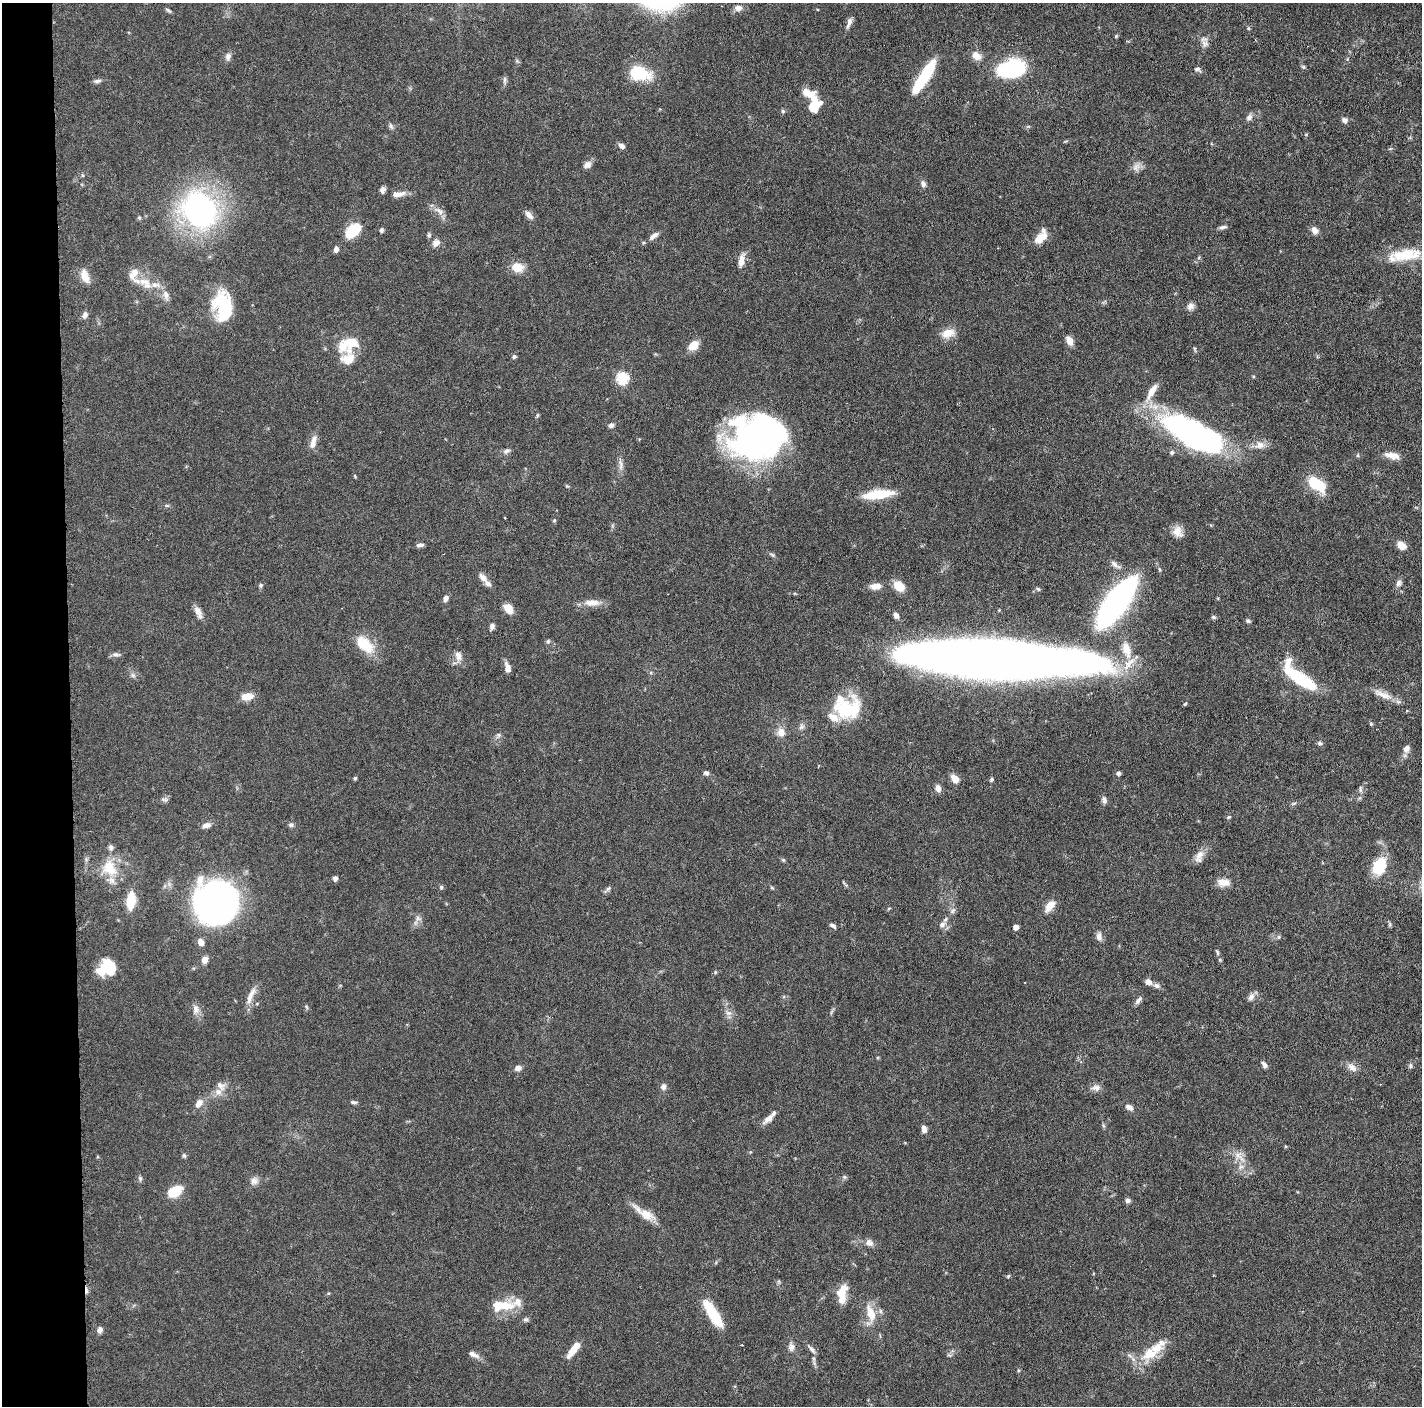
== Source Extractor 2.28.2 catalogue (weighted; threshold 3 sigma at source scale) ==
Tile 4 of 3 x 3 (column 1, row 2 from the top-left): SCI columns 7-1426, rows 1417-2820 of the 4271 x 4239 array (HDU 1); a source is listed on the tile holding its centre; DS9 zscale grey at full resolution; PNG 1424 x 1408 px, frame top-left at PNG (2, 3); no overlay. Shown black and unused: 5% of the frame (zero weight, under 3 of 6 exposures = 1% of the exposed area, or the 3 px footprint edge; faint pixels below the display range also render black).
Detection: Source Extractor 2.28.2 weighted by HDU 2 'WHT'; one run over the whole footprint, this tile lists its part. Background 0.0477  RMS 0.0026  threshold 0.0107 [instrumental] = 3 sigma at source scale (4.09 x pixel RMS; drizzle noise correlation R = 1.36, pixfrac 0.8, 0.05/0.05 arcsec/px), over >= 5 px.
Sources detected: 211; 6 inside a brighter object's white glare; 1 cosmic-ray / hot-pixel residue — not listed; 17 inside a brighter listed object's ellipse — not listed separately; the other 187 listed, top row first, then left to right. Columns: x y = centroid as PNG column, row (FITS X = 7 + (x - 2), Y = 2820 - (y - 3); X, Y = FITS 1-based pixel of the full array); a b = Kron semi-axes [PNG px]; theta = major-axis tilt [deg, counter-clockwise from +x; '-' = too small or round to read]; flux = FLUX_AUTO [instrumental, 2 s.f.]
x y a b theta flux
738 8 10 7 6 1.2
168 10 9 3 -40 0.43
849 22 15 5 70 1.1
1248 28 5 4 - 0.27
1116 36 5 4 - 0.29
1205 43 11 9 -76 1.2
228 56 10 7 74 0.98
976 56 11 8 -39 2.3
1303 67 6 5 - 0.39
1011 69 25 17 23 20
1197 69 9 7 -27 0.75
639 73 18 11 -13 14
924 77 38 9 58 13
504 80 11 4 85 0.6
97 81 10 5 4 0.7
806 92 8 8 - 1.9
814 105 19 12 79 5.8
783 111 6 5 - 0.39
1249 117 10 7 50 1
1344 120 8 7 - 0.89
391 126 9 5 -60 0.58
1306 134 5 3 - 0.24
622 146 7 6 - 1
587 165 11 8 34 1.2
1136 167 12 8 56 1.4
923 184 8 6 -67 0.85
382 190 7 6 - 0.82
401 194 14 7 21 1.4
199 210 33 28 -52 66
439 211 17 6 -34 1.5
529 215 12 6 -47 1.3
1223 227 10 4 5 0.66
381 230 6 5 - 0.52
1315 230 8 7 - 1.5
352 231 13 10 57 8.1
429 235 6 6 - 0.42
654 236 15 6 37 1.2
1041 238 15 8 40 3.5
436 243 10 7 49 1.4
336 249 6 5 - 0.99
1406 255 40 13 7 8.6
741 260 14 6 79 2.3
517 267 12 9 -8 4
85 276 18 9 -71 2.7
145 283 38 12 -18 5.3
1190 306 10 8 42 1.1
223 307 28 17 -81 18
85 315 9 6 70 0.95
948 333 18 11 15 2.9
1069 340 10 7 -60 1.9
350 342 25 15 0 5.4
693 345 14 9 41 2.8
1195 349 8 3 -77 0.29
514 356 6 5 - 0.5
348 359 19 15 70 4.3
622 378 6 6 - 23
1152 391 27 8 59 3.4
611 425 6 5 - 0.84
1192 433 57 21 -27 94
757 437 54 44 9 78
313 442 17 7 75 2.1
1260 445 15 10 12 2
506 451 10 6 25 0.78
1172 452 6 5 - 0.5
1358 455 6 3 72 0.29
1392 455 19 8 -15 2.4
620 465 17 6 -85 1.3
355 476 6 3 -72 0.23
1316 484 20 10 -36 9.4
878 494 34 9 7 7.7
167 505 6 4 -1 0.35
554 520 5 4 - 0.31
1177 532 14 10 -69 2.4
420 545 9 5 5 0.79
1402 545 8 6 -31 3.3
1115 564 15 6 -34 1.2
1159 569 5 3 - 0.29
483 577 15 8 -49 1.4
1398 583 9 6 71 0.91
261 585 6 5 - 0.41
876 586 14 7 5 1.9
899 586 10 7 -42 5.2
1038 589 6 4 -43 0.33
445 599 8 6 73 0.94
592 602 23 9 1 2.4
1116 602 49 17 54 81
508 608 10 7 -52 3.6
198 612 16 7 -65 1.6
896 615 8 6 -59 0.91
1213 617 6 5 - 0.48
1248 621 6 5 - 0.51
492 626 8 6 83 0.76
548 641 6 5 - 0.4
364 644 23 13 -44 7.2
1126 649 25 13 -72 5.4
116 654 11 5 -7 0.72
458 656 14 9 -78 1.6
999 660 150 25 -3 510
508 668 12 6 -78 1.5
133 675 7 6 - 0.63
1299 677 43 13 -40 15
1383 695 31 8 -21 2.9
247 696 11 7 12 3.3
1185 704 5 4 - 0.28
848 709 32 26 12 14
801 727 9 7 52 0.8
781 732 11 10 - 2.1
499 735 6 6 - 0.54
1320 743 6 6 - 0.55
1406 749 10 7 59 1.3
706 773 7 6 - 0.65
1118 773 5 5 - 0.52
355 778 5 5 - 0.31
955 779 10 7 -56 2.1
991 780 5 4 - 0.45
938 788 8 6 -69 1.4
1360 789 10 3 -81 0.53
164 799 11 4 -5 0.52
1104 800 10 5 -81 0.86
1229 817 5 5 - 0.32
206 825 10 6 14 1.3
291 825 7 6 - 0.57
111 848 8 7 - 0.66
1199 855 19 9 60 2.1
783 860 6 4 -19 0.31
1379 866 20 12 66 8.2
109 868 23 17 -55 6.7
335 878 6 5 - 0.73
1223 882 17 10 -2 2.2
441 887 5 5 - 0.4
608 888 7 5 29 0.51
772 888 6 4 -19 0.28
215 894 35 22 10 55
131 901 13 7 83 8.5
1050 906 17 8 50 2.5
889 908 5 3 - 0.24
952 911 9 5 61 0.71
418 918 8 6 86 0.89
942 925 9 7 24 1.2
833 926 9 4 -35 0.62
1016 927 4 4 - 1.7
1099 936 11 7 -87 1.1
1279 937 5 5 - 0.38
201 942 7 6 - 1.6
1217 953 8 4 -69 0.44
204 960 7 6 - 1.7
107 968 17 13 22 9.6
1148 982 9 7 -20 1.2
1157 985 9 7 -22 0.87
251 995 26 7 65 2.4
1251 997 11 7 63 1.1
1138 1000 11 6 49 0.86
196 1009 13 9 -86 1.5
728 1013 9 6 -18 0.96
1264 1065 9 5 -54 0.83
1410 1066 7 5 -89 0.51
1352 1067 13 8 -36 1.6
518 1068 9 7 14 1
221 1086 15 9 -51 1.6
663 1087 8 7 - 0.9
1096 1088 13 8 3 1.3
354 1102 8 5 -7 0.51
199 1103 12 8 57 1.7
1129 1107 10 6 -34 1.2
769 1118 14 6 40 1.8
924 1129 8 6 -81 1.1
184 1155 7 5 -63 0.42
1239 1156 22 9 -44 2.8
844 1177 6 5 - 0.4
140 1178 7 5 -70 0.48
254 1181 11 9 66 1.3
175 1191 14 9 29 6.4
1128 1200 6 5 - 0.81
645 1213 32 9 -33 4
869 1243 11 9 -49 1.2
1008 1276 6 3 45 0.28
842 1293 21 10 81 4.4
498 1306 24 14 26 4.6
713 1313 25 8 -58 13
871 1313 24 10 -73 4.2
526 1319 7 6 - 0.55
100 1330 7 6 - 1.1
791 1347 11 8 89 1.1
1156 1348 34 14 42 6.2
573 1349 19 6 54 3.7
812 1349 14 4 -50 0.8
473 1354 16 6 -26 1.3